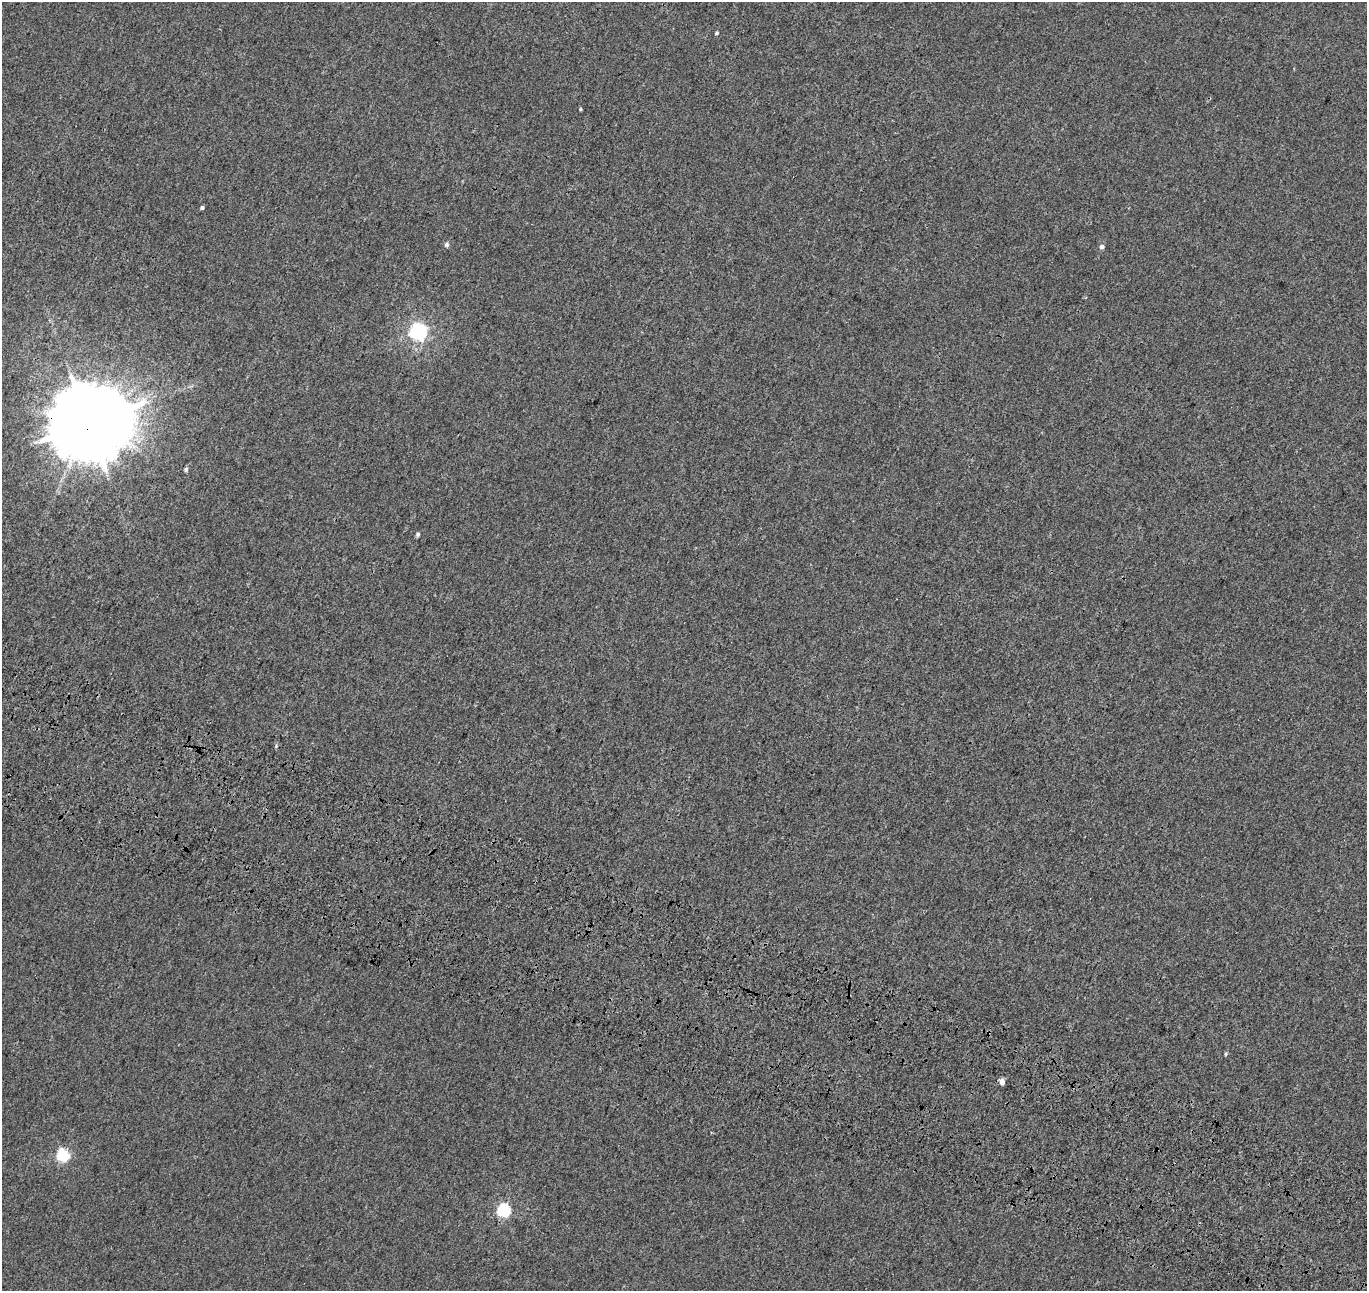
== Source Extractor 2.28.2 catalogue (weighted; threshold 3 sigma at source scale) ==
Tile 6 of 4 x 4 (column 2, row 2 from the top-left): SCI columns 1503-2867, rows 2906-4194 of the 5742 x 5874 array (HDU 1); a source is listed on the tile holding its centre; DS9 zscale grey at full resolution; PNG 1369 x 1293 px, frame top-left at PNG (2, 2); no overlay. Shown black and unused: <1% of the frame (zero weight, under 3 of 4 exposures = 9% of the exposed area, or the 3 px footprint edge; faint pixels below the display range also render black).
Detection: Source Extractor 2.28.2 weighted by HDU 2 'WHT'; one run over the whole footprint, this tile lists its part. Background 0.001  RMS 0.0029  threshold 0.0131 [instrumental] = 3 sigma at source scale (4.5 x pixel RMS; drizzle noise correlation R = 1.50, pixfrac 1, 0.0396/0.0396 arcsec/px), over >= 5 px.
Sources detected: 14; all 14 listed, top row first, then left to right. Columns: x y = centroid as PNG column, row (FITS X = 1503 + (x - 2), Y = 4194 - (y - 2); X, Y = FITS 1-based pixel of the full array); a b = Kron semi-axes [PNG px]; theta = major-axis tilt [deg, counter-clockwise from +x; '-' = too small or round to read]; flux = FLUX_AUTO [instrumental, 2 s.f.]
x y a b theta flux
717 33 5 4 - 0.36
580 109 4 3 - 0.31
202 208 4 4 - 0.54
447 244 6 5 - 0.78
1102 246 5 5 - 0.98
418 331 7 6 - 100
89 423 23 21 17 3900
186 469 5 4 - 0.58
418 534 5 4 - 0.64
276 746 6 4 47 0.36
1226 1054 5 3 - 0.32
1002 1082 5 5 - 1.7
63 1155 6 5 - 33
503 1210 6 6 - 38
Overlapping masked pixels (flux is a lower limit): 1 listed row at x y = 89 423